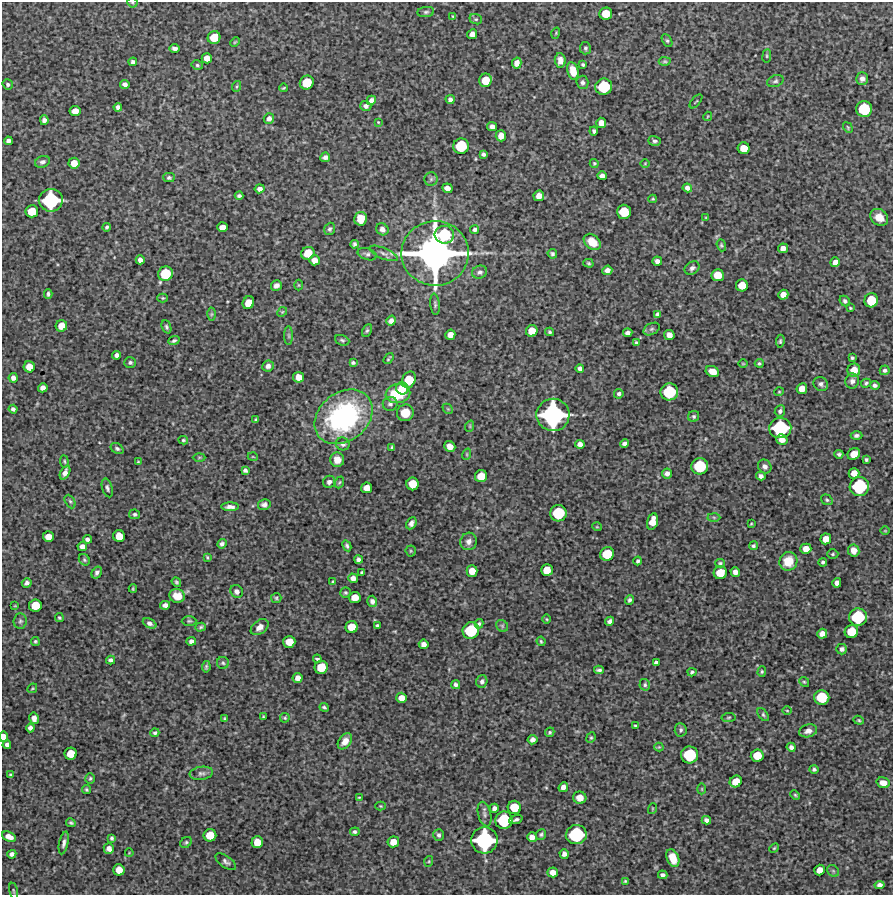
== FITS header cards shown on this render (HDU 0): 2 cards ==
NAXIS1  =                  891 /Length X axis
NAXIS2  =                  893 /Length Y axis

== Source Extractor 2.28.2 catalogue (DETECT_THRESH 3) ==
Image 891 x 893 px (HDU 0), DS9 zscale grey, 1 PNG px = 1 image px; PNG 895 x 897 px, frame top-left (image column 1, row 893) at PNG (2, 2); each listed source drawn as its Kron ellipse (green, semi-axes under 4 px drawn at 4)
Background 4940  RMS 270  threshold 807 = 3 sigma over >= 5 px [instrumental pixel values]
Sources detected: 365; all 365 listed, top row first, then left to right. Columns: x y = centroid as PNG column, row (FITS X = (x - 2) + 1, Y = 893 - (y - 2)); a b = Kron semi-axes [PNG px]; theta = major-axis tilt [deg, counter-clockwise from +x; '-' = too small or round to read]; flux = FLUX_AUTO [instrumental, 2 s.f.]
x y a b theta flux
132 3 5 4 - 2.1e+04
426 12 8 5 8 3.5e+04
606 14 6 6 - 3.2e+05
453 16 3 3 - 1.6e+04
476 19 6 5 - 3.0e+04
556 33 5 3 - 1.7e+04
472 34 5 4 - 1.0e+05
214 38 6 6 - 3.4e+05
667 41 7 4 -62 3.0e+04
235 42 5 3 - 1.8e+04
175 48 5 3 - 5.6e+04
585 48 6 5 - 3.4e+04
767 56 7 3 83 2.2e+04
207 58 5 5 - 1.5e+05
560 60 7 5 -84 1.2e+05
665 61 6 4 -1 2.5e+04
133 62 4 4 - 4.8e+04
517 63 5 4 - 1.1e+05
197 65 6 4 -15 3.2e+04
583 65 4 3 - 2.8e+04
573 71 9 5 -77 2.1e+05
862 79 6 6 - 7.8e+04
486 80 7 6 - 2.8e+05
775 81 9 5 20 4.4e+04
582 82 6 6 - 5.0e+04
307 83 7 6 - 4.5e+05
8 84 5 5 - 3.5e+04
125 84 5 4 - 6.9e+04
237 86 5 3 - 1.8e+04
604 87 8 8 - 7.5e+05
283 88 4 3 - 2.0e+04
450 99 4 4 - 6.1e+04
371 100 5 4 - 8.3e+04
696 101 8 2 49 1.5e+04
366 106 5 5 - 6.3e+04
118 107 4 4 - 5.2e+04
864 109 8 8 - 7.1e+05
75 111 5 5 - 1.7e+05
708 116 5 3 - 1.6e+04
269 118 5 5 - 6.3e+04
44 120 5 4 - 5.7e+04
378 122 3 3 - 1.5e+04
601 123 5 5 - 1.4e+05
492 127 5 4 - 6.7e+04
848 127 5 4 - 2.0e+04
594 131 4 3 - 3.8e+04
501 136 5 5 - 1.5e+05
8 141 4 4 - 6.1e+04
655 141 6 5 - 4.3e+04
461 146 8 7 - 6.7e+05
744 148 6 5 - 2.5e+05
484 154 4 4 - 4.5e+04
325 157 5 5 - 5.8e+04
42 162 7 5 20 5.4e+04
74 163 5 5 - 2.0e+05
594 163 5 4 - 2.4e+04
645 163 4 3 - 1.3e+04
602 176 5 4 - 8.0e+04
169 178 5 4 - 3.5e+04
431 179 7 6 - 4.3e+04
447 188 5 4 - 1.2e+05
687 188 4 4 - 7.2e+04
260 189 5 4 - 7.6e+04
239 196 4 3 - 3.8e+04
539 196 5 5 - 1.5e+05
653 199 4 3 - 2.0e+04
51 200 12 11 - 1.5e+06
32 211 6 6 - 3.3e+05
624 212 7 7 - 4.7e+05
879 217 10 8 -38 1.9e+05
706 218 3 3 - 1.7e+04
361 219 7 6 - 2.7e+05
107 227 4 4 - 3.3e+04
222 227 5 5 - 1.4e+05
330 229 6 5 - 3.7e+04
382 229 6 5 - 8.2e+04
475 230 4 4 - 4.8e+04
444 235 9 9 - 8.2e+05
592 242 9 7 -42 2.4e+05
355 244 4 4 - 3.9e+04
721 245 6 4 -71 2.8e+04
783 248 5 5 - 1.0e+05
308 253 7 6 - 3.4e+05
384 253 15 5 -23 7.9e+04
435 253 33 32 - 7.9e+06
367 254 10 5 -17 4.9e+04
552 254 5 4 - 3.5e+04
140 260 4 4 - 7.8e+04
314 260 5 5 - 1.3e+05
657 261 5 4 - 7.9e+04
835 262 5 4 - 9.1e+04
588 263 5 4 - 2.4e+04
692 268 8 6 35 5.8e+04
607 270 5 4 - 8.6e+04
480 272 8 6 18 5.0e+04
165 274 7 7 - 5.4e+05
718 275 6 6 - 3.1e+05
299 285 5 3 - 1.5e+04
742 285 6 6 - 2.7e+05
276 286 5 5 - 7.5e+04
48 294 4 3 - 3.5e+04
783 295 5 5 - 1.2e+05
163 298 5 4 - 2.1e+04
871 300 7 6 - 4.6e+05
845 301 6 4 -48 4.3e+04
248 303 6 5 - 2.3e+05
435 304 11 4 -84 4.0e+04
850 308 3 3 - 1.8e+04
282 312 5 4 - 2.0e+04
211 314 6 4 89 3.0e+04
658 314 4 4 - 4.1e+04
391 321 5 4 - 7.8e+04
61 326 6 5 - 2.1e+05
166 327 7 4 -68 3.6e+04
652 329 8 5 27 3.3e+04
367 331 6 4 62 2.9e+04
532 331 6 5 - 2.4e+05
550 332 4 4 - 2.7e+04
628 333 5 4 - 6.3e+04
450 335 5 5 - 1.3e+05
669 335 5 5 - 1.2e+05
289 336 9 4 -89 3.7e+04
342 340 7 5 -21 3.2e+04
174 341 6 4 22 3.3e+04
780 341 6 4 83 2.6e+04
636 343 4 3 - 3.0e+04
117 355 4 4 - 7.3e+04
852 358 3 3 - 2.7e+04
389 359 6 2 54 2.7e+04
130 362 6 5 - 3.9e+04
353 363 4 3 - 3.3e+04
759 363 4 4 - 2.6e+04
743 364 4 3 - 1.5e+04
268 366 6 5 - 6.5e+04
29 367 6 5 - 2.1e+05
580 368 4 4 - 5.2e+04
854 370 6 6 - 2.0e+05
885 370 5 5 - 4.1e+04
712 372 7 5 -25 1.7e+05
299 377 5 5 - 1.8e+05
13 378 4 4 - 7.4e+04
409 380 9 6 64 4.2e+05
852 381 7 6 - 6.9e+04
866 383 5 4 - 3.1e+04
821 384 7 6 - 5.3e+04
875 385 4 4 - 4.4e+04
43 388 5 4 - 8.0e+04
402 388 6 6 - 2.7e+05
802 389 5 5 - 1.7e+05
669 392 9 8 - 8.3e+05
779 392 4 4 - 2.0e+04
398 394 12 9 11 6.7e+05
619 394 5 4 - 3.8e+04
390 404 7 7 - 5.6e+04
13 409 4 4 - 4.3e+04
448 409 6 4 -44 2.2e+04
780 411 5 5 - 5.0e+04
405 413 8 8 - 2.1e+05
553 415 16 16 - 3.0e+06
694 416 6 5 - 3.6e+04
344 417 31 24 38 3.1e+06
256 419 4 3 - 2.4e+04
470 426 6 3 72 1.8e+04
780 428 11 10 - 1.3e+06
856 435 6 4 1 4.1e+04
183 440 5 4 - 2.7e+04
782 440 6 5 - 1.3e+05
624 443 4 4 - 5.7e+04
343 444 7 6 - 6.2e+04
580 444 5 4 - 8.4e+04
450 446 6 5 - 1.4e+05
117 448 7 5 -33 3.6e+04
392 448 4 3 - 2.6e+04
467 454 6 3 72 1.9e+04
839 454 4 4 - 3.8e+04
854 454 6 5 - 2.2e+05
199 457 6 4 1 2.2e+04
253 457 5 3 - 1.4e+04
337 460 7 7 - 1.7e+05
866 460 4 3 - 2.8e+04
64 461 6 4 -83 2.1e+04
138 462 3 2 - 1.5e+04
700 466 8 8 - 7.5e+05
765 466 7 6 - 6.7e+04
245 470 4 4 - 4.8e+04
65 473 7 4 63 8.3e+04
667 473 5 5 - 7.4e+04
854 473 5 5 - 1.7e+05
481 476 6 6 - 2.8e+05
761 476 5 4 - 6.3e+04
329 482 6 6 - 6.4e+04
339 482 6 4 69 2.2e+04
413 484 6 6 - 3.3e+05
859 486 10 9 - 1.1e+06
107 488 9 5 -73 4.3e+04
367 488 5 5 - 1.7e+05
827 500 6 5 - 2.9e+04
70 501 7 5 -62 3.4e+04
264 504 6 5 - 5.4e+04
230 507 9 4 1 7.3e+04
558 513 8 8 - 7.5e+05
135 514 5 5 - 3.4e+04
714 517 6 4 -2 2.7e+04
652 521 8 5 75 2.1e+05
411 523 6 5 - 6.8e+04
751 524 3 2 - 1.5e+04
597 527 5 3 - 1.5e+04
885 531 5 3 - 1.5e+04
119 536 6 6 - 2.5e+05
48 537 5 5 - 1.7e+05
87 539 4 4 - 5.1e+04
826 539 5 5 - 2.0e+05
469 541 9 8 - 9.2e+04
222 544 5 4 - 4.9e+04
82 546 5 4 - 8.6e+04
347 546 6 4 -63 3.4e+04
753 546 4 4 - 3.4e+04
806 549 5 5 - 1.6e+05
854 550 6 5 - 1.3e+05
411 551 5 5 - 2.1e+04
607 554 7 7 - 4.8e+05
833 554 5 4 - 2.7e+04
207 557 4 2 - 2.1e+04
84 560 6 5 - 2.9e+04
358 560 4 4 - 5.6e+04
638 561 4 3 - 3.9e+04
788 561 9 9 - 3.7e+05
823 562 4 4 - 3.2e+04
720 563 5 3 - 2.3e+04
547 570 6 6 - 2.6e+05
472 571 5 5 - 2.2e+05
362 572 4 3 - 2.6e+04
735 572 5 4 - 8.7e+04
97 573 6 4 56 4.7e+04
720 573 6 6 - 3.3e+05
353 578 5 5 - 9.1e+04
176 582 5 4 - 2.9e+04
333 582 4 3 - 3.1e+04
27 583 5 4 - 5.5e+04
837 583 5 4 - 8.7e+04
133 589 4 3 - 2.2e+04
237 591 7 6 - 6.3e+04
345 592 5 5 - 2.6e+04
177 596 8 7 - 1.8e+05
355 597 6 5 - 2.4e+05
276 598 5 5 - 2.8e+04
630 600 5 4 - 4.3e+04
372 601 5 5 - 6.5e+04
165 605 5 4 - 7.7e+04
15 606 4 2 - 1.5e+04
35 606 6 6 - 3.2e+05
858 617 9 8 - 9.2e+05
59 618 4 3 - 2.7e+04
547 619 5 3 - 1.7e+04
20 621 8 6 85 4.1e+04
189 621 7 5 0 2.9e+04
610 621 5 4 - 6.4e+04
150 623 7 4 -25 7.2e+04
479 624 5 3 - 2.8e+04
377 626 4 4 - 4.5e+04
502 626 6 5 - 3.1e+04
201 627 5 4 - 2.9e+04
260 627 10 6 37 1.2e+05
352 627 6 6 - 3.2e+05
471 630 8 8 - 7.8e+05
851 632 7 6 - 4.0e+05
822 634 5 5 - 1.1e+05
35 641 4 4 - 2.5e+04
191 641 5 4 - 6.3e+04
541 641 5 3 - 2.2e+04
289 642 6 6 - 2.6e+05
424 644 5 4 - 7.9e+04
842 649 5 5 - 5.6e+04
317 659 4 3 - 3.4e+04
111 660 4 4 - 4.8e+04
223 663 6 6 - 3.4e+04
656 663 4 3 - 4.5e+04
206 667 6 3 81 3.0e+04
321 667 7 6 - 3.9e+05
599 670 5 3 - 3.8e+04
692 672 4 3 - 2.8e+04
762 672 5 4 - 2.6e+04
298 678 5 5 - 1.0e+05
482 681 6 5 - 5.0e+04
804 682 5 4 - 2.3e+04
456 685 4 4 - 4.9e+04
645 685 6 5 - 3.2e+04
32 688 5 3 - 1.8e+04
822 697 7 7 - 6.0e+05
401 698 5 5 - 1.6e+05
324 707 5 4 - 3.1e+04
787 711 5 3 - 1.5e+04
763 715 7 4 -53 3.2e+04
263 717 3 2 - 1.7e+04
34 718 6 4 -79 9.9e+04
285 718 5 5 - 2.6e+04
728 718 7 4 7 2.6e+04
225 719 3 3 - 2.3e+04
859 720 5 4 - 2.3e+04
635 726 3 2 - 2.0e+04
30 728 4 4 - 6.4e+04
681 730 7 6 - 4.0e+04
808 731 9 6 17 8.3e+04
550 732 5 4 - 2.8e+04
155 733 4 4 - 3.4e+04
3 737 5 4 - 1.8e+05
591 738 5 4 - 2.5e+04
533 740 5 4 - 7.5e+04
345 741 9 6 53 1.3e+05
7 745 4 4 - 5.7e+04
659 747 4 4 - 2.0e+04
791 747 4 4 - 5.6e+04
71 754 6 6 - 2.9e+05
690 755 8 8 - 8.6e+05
757 755 6 6 - 3.1e+05
814 769 5 4 - 3.7e+04
201 773 12 6 8 6.4e+04
10 775 4 3 - 2.8e+04
90 778 5 4 - 3.0e+04
736 781 6 5 - 2.6e+05
883 783 6 5 - 1.6e+05
563 787 5 4 - 8.6e+04
702 789 5 3 - 1.5e+04
86 790 4 4 - 2.5e+04
795 795 5 4 - 2.3e+04
359 797 3 2 - 1.5e+04
580 798 6 6 - 1.1e+05
381 806 5 4 - 1.9e+04
514 807 6 6 - 4.1e+05
494 808 4 4 - 6.0e+04
652 809 5 3 - 1.6e+04
485 814 12 6 -75 7.2e+04
504 820 9 8 - 8.9e+05
516 820 7 3 20 4.4e+04
706 820 5 4 - 6.8e+04
71 823 5 3 - 3.2e+04
355 832 5 4 - 3.6e+04
541 834 5 5 - 3.4e+04
210 835 6 6 - 3.2e+05
439 835 6 5 - 4.6e+04
576 835 10 9 - 1.2e+06
9 837 7 4 -25 1.2e+05
532 837 5 5 - 1.0e+05
112 838 4 3 - 3.0e+04
484 840 13 13 - 2.0e+06
186 842 6 5 - 3.2e+04
257 842 6 6 - 2.4e+05
393 842 6 5 - 1.9e+05
64 843 12 4 78 6.8e+04
109 848 5 5 - 8.1e+04
774 848 5 4 - 2.1e+04
129 853 4 2 - 1.2e+04
12 854 5 4 - 5.2e+04
564 854 5 4 - 6.5e+04
673 858 9 6 -68 2.8e+05
429 861 5 3 - 1.9e+04
226 862 12 6 -34 5.6e+04
119 870 6 5 - 2.1e+05
819 870 5 5 - 1.4e+05
833 871 6 5 - 2.9e+04
553 872 5 5 - 1.3e+05
663 875 5 4 - 5.0e+04
625 881 3 3 - 1.7e+04
880 885 5 4 - 8.0e+04
13 891 8 3 -79 2.1e+04
At the frame edge (FLAGS 8, measured only in part): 2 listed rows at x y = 132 3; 3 737

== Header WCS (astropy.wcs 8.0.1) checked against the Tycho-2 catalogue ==
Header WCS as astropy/WCSLIB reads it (CRVAL/CRPIX/CD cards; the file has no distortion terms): RA---TAN/DEC--TAN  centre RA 10:17:42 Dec -07:25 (154.43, -7.42 deg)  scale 1.01 arcsec/px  FOV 15.0' x 15.0'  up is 0 deg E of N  parity normal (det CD < 0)
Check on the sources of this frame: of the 60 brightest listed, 3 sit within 1.5 arcsec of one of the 3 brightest Tycho-2 stars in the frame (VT <= 12.39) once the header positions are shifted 0.62 arcsec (0.61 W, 0.10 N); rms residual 0.45 arcsec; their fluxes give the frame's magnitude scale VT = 27.67 - 2.5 log10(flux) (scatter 0.32 mag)
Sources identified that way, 3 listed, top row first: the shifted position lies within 1.5 arcsec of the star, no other Tycho-2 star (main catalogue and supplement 1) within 3.0 arcsec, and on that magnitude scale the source's flux lands within +1.5 / -3 mag of the star's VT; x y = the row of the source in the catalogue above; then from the Tycho-2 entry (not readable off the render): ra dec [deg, ICRS J2000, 3 dp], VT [Tycho-2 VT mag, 2 dp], TYC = Tycho-2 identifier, HIP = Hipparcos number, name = IAU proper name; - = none
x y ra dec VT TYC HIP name
435 253 154.428 -7.361 10.11 4910-40-1 - -
553 415 154.395 -7.406 11.48 4910-48-1 - -
484 840 154.414 -7.525 12.39 5490-1491-1 - -